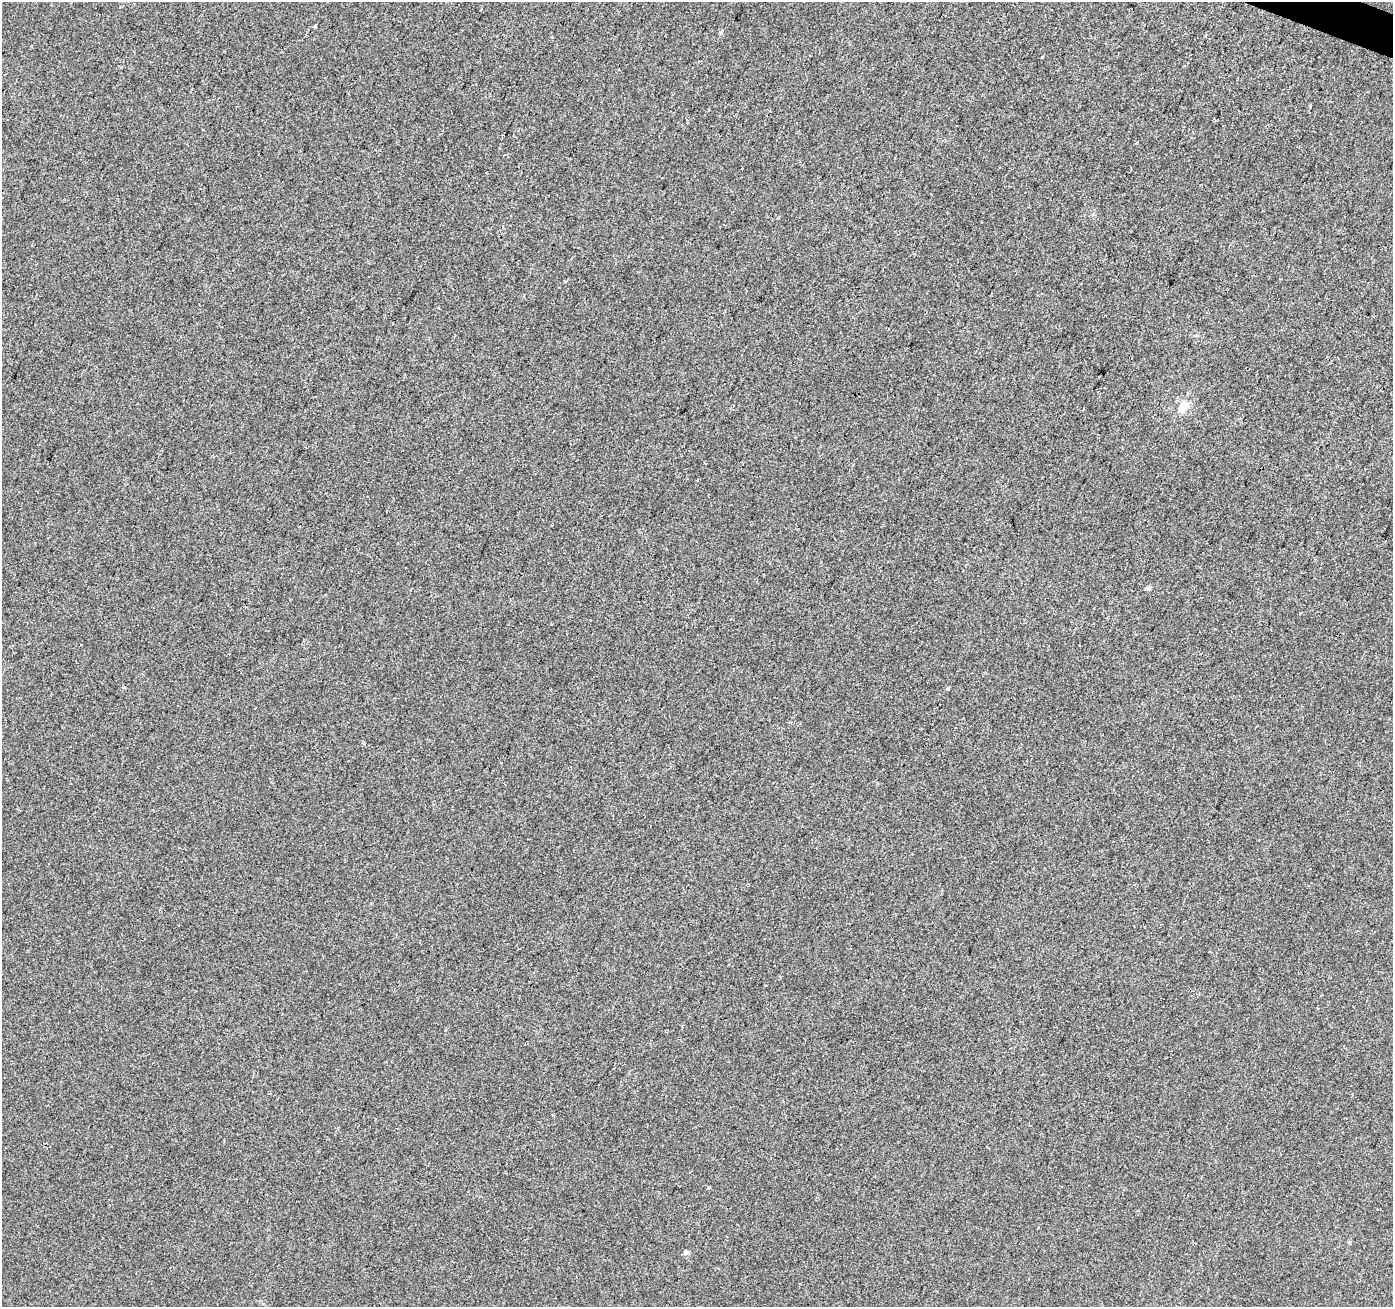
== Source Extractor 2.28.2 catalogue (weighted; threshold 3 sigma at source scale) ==
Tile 10 of 4 x 4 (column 2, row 3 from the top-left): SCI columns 1398-2788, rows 1580-2884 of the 5571 x 5702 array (HDU 1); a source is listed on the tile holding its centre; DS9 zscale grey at full resolution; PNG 1395 x 1309 px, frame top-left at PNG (2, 2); no overlay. Shown black and unused: <1% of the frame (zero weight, under 2 of 3 exposures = <1% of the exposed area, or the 3 px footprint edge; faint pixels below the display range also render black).
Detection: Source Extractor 2.28.2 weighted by HDU 2 'WHT'; one run over the whole footprint, this tile lists its part. Background 0.00856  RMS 0.0081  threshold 0.0365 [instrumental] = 3 sigma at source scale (4.5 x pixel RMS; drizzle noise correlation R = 1.50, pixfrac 1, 0.0396/0.0396 arcsec/px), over >= 5 px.
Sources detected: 11; all 11 listed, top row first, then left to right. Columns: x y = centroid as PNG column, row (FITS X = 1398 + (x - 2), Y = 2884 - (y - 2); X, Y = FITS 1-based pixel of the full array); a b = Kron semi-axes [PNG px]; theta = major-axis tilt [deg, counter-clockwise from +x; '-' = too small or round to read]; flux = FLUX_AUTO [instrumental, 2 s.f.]
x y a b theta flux
315 26 4 3 - 4.4
721 32 6 4 64 1.8
1042 57 3 2 - 0.74
565 281 3 3 - 2.4
1183 406 15 11 65 12
1148 588 7 5 2 1.7
124 687 4 4 - 1.5
947 689 3 3 - 2.6
364 744 3 3 - 1
709 1188 3 3 - 2.8
686 1252 6 5 - 2.2
Unlisted compact peaks at least as high as the median listed source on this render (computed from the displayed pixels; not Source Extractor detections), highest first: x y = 1310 106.